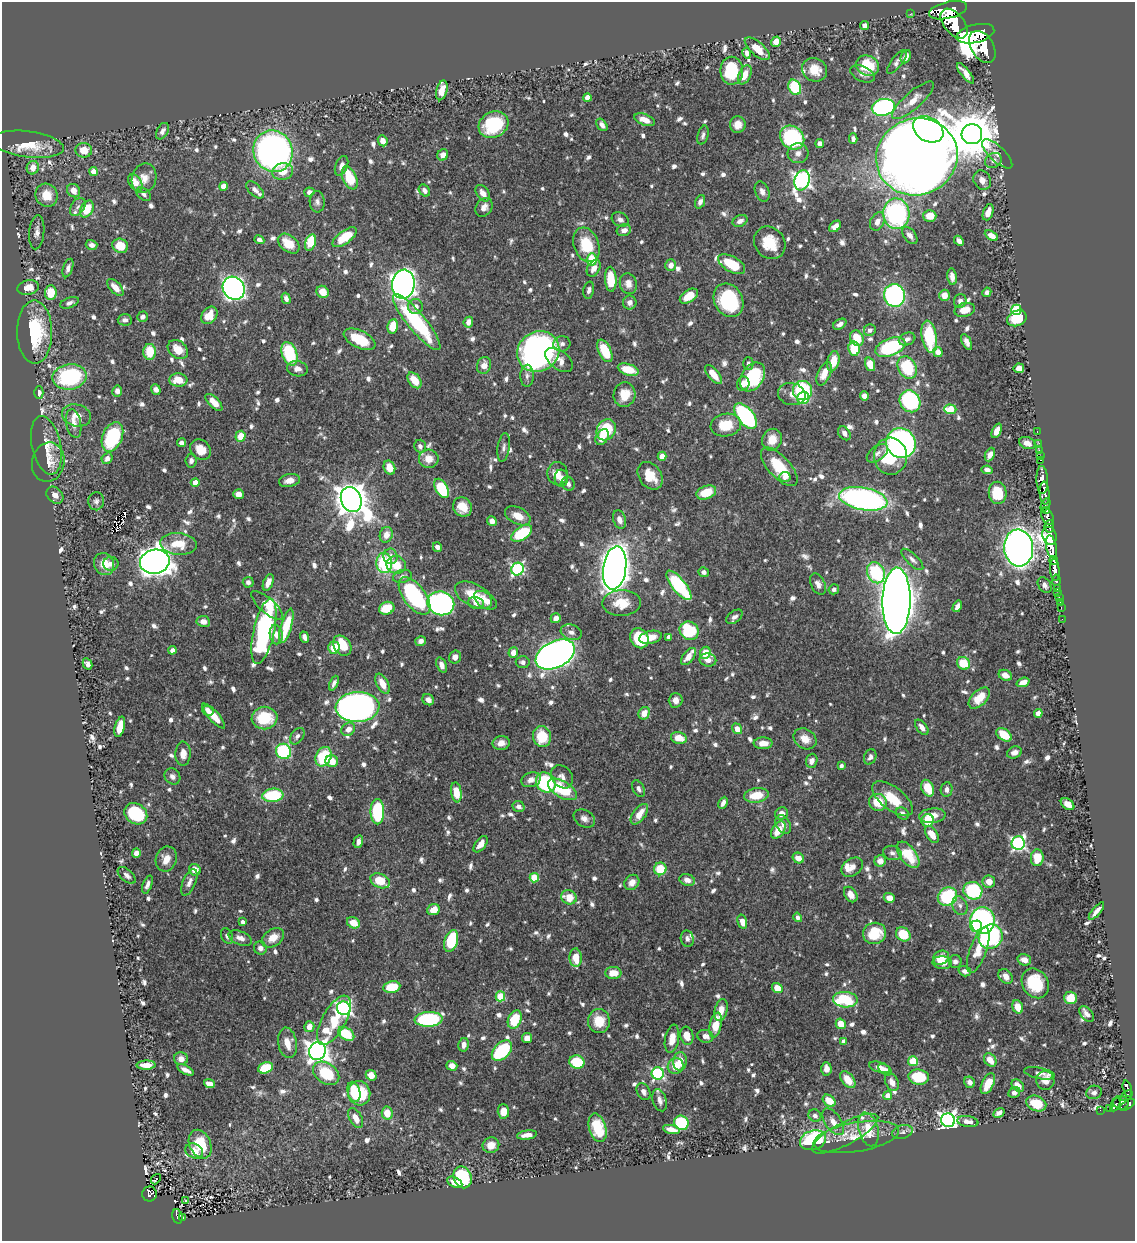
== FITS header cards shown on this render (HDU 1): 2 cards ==
NAXIS1  =                 1133
NAXIS2  =                 1239

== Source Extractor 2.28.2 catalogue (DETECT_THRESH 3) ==
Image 1133 x 1239 px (HDU 1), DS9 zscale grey, 1 PNG px = 1 image px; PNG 1137 x 1243 px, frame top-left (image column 1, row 1239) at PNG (2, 2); each listed source drawn as its Kron ellipse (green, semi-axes under 4 px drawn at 4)
Background 0.797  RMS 0.01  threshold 0.0302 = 3 sigma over >= 5 px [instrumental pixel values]
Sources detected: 994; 2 with non-positive FLUX_AUTO (blend fragments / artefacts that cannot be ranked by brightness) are neither listed nor drawn; of the other 992, the 500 brightest by FLUX_AUTO listed and drawn (492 fainter detections omitted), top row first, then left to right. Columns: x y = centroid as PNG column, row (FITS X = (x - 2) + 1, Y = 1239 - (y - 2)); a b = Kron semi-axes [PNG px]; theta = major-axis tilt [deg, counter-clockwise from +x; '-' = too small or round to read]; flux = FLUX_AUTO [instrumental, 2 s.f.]
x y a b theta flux
948 10 19 8 13 3400
910 14 2 2 - 7.5
954 24 17 10 -51 3500
864 26 4 4 - 4.7
975 34 19 9 14 4200
776 42 5 4 - 9.1
982 47 17 11 -57 3900
757 49 15 6 -41 14
747 53 5 4 - 3.5
906 57 7 4 64 4.3
897 62 14 5 52 3.1
868 66 12 10 -21 26
815 70 13 11 -31 14
732 71 14 11 89 38
965 73 12 4 -51 6.4
862 74 13 7 -24 3.5
745 75 10 6 66 10
795 87 8 6 -64 44
442 90 10 5 74 8.8
587 98 4 4 - 8.9
913 100 27 8 41 12
883 107 12 8 12 120
644 120 11 5 -21 8.7
493 124 15 12 28 45
602 125 7 4 -53 3.5
738 125 8 8 - 8.2
928 129 16 12 -32 260
162 131 9 5 62 3.2
972 134 10 10 - 3300
703 135 10 5 74 2.6
792 138 13 11 -43 73
853 139 5 4 - 2.8
383 141 6 4 -66 5.6
28 144 36 13 -7 20
820 144 4 4 - 3.9
84 150 8 7 - 11
273 151 21 19 -65 310
798 153 10 10 - 4.5
997 154 19 7 -44 5.6
443 155 6 5 - 5.6
917 157 41 38 20 2000
993 160 9 7 30 3.7
341 166 10 6 68 4.3
33 168 7 6 - 7.9
93 171 4 4 - 7.5
283 171 10 8 14 10
144 178 15 12 71 7.6
350 178 12 7 -66 24
802 180 10 7 73 280
982 180 10 8 -61 4.8
135 183 9 6 -55 7.6
223 186 4 4 - 8.1
255 190 10 6 -43 3.3
424 190 6 5 - 3.3
73 191 7 6 - 7.2
309 192 5 4 - 3.2
762 192 10 7 -68 3.8
483 193 9 6 -54 5.4
144 194 8 5 -40 2.8
47 195 12 11 - 13
317 202 10 7 -89 3
700 202 7 5 69 3.2
78 207 10 6 54 2.8
484 207 10 7 56 4.4
87 209 9 6 62 18
988 212 8 5 69 6.8
896 214 15 13 -87 110
930 216 6 6 - 11
620 220 9 6 -28 3.3
740 221 8 5 25 3.6
877 221 10 7 63 5.2
835 226 7 4 41 4.3
624 230 7 6 - 4.5
37 232 17 7 85 4.9
910 235 10 6 -52 4
991 236 7 4 -30 5
344 237 14 6 37 20
259 240 5 4 - 2.9
959 241 6 4 -47 4.1
310 243 8 5 72 28
770 243 17 15 -52 19
289 244 12 8 -38 15
92 245 6 5 - 3.6
586 245 18 12 -69 25
120 246 8 7 - 15
592 260 6 5 - 19
732 264 15 7 -30 25
671 265 6 5 - 5.4
68 268 9 5 72 2.8
594 268 9 6 60 5.7
952 277 8 4 -83 3.8
611 279 12 6 -87 20
403 284 14 11 83 590
628 284 10 8 -76 5.4
115 287 10 5 -47 7.4
28 288 11 7 11 9.9
234 288 12 10 -53 360
589 290 8 5 76 2.6
323 292 6 5 - 9.1
987 292 5 4 - 2.8
51 293 7 6 - 18
894 295 11 10 - 160
944 295 5 5 - 6.7
689 296 10 6 33 14
286 298 6 4 -72 3.1
729 300 17 14 -61 65
960 301 7 6 - 2.8
630 302 7 6 - 3.1
69 303 10 5 20 2.7
415 307 7 7 - 4.9
965 310 10 7 13 8
1016 310 5 5 - 41
209 315 9 7 53 12
143 317 5 5 - 3.1
1017 318 10 7 22 24
125 320 7 5 -2 3
417 322 35 9 -50 78
468 322 5 4 - 4.9
840 324 7 4 31 3
393 326 7 5 82 15
870 330 6 5 - 2.6
35 332 31 17 -89 50
929 337 16 7 -81 41
857 338 8 6 -63 17
360 339 17 8 -26 24
907 339 8 6 20 3
967 342 8 4 -64 3.2
562 344 8 7 - 2.7
890 347 15 8 21 63
178 349 11 8 -37 11
854 349 7 5 -82 21
538 351 22 19 34 330
605 351 12 6 -65 26
150 352 8 6 89 19
938 352 5 4 - 7.3
289 354 12 7 -70 50
559 360 16 9 -38 7.2
833 361 10 6 77 11
748 363 6 5 - 2.7
870 364 7 5 -71 12
484 365 8 7 - 6.1
907 367 12 9 -62 34
1019 368 5 5 - 5.8
297 369 10 7 -11 4.1
628 370 11 5 -18 18
713 374 11 5 -50 10
824 374 12 6 67 8
527 376 11 6 88 3.1
70 377 17 12 10 76
752 377 16 11 57 53
178 380 9 6 -4 12
414 380 9 6 -53 14
743 384 7 6 - 4.9
156 389 5 4 - 3.5
803 390 9 9 - 57
117 391 5 5 - 3.8
39 393 6 4 89 4.4
792 394 14 11 -12 6.4
624 395 12 11 - 14
864 396 5 4 - 5.5
803 398 6 6 - 27
910 401 11 10 - 89
214 402 11 5 -45 9.1
950 409 6 4 -3 21
76 415 15 11 -15 8.7
745 416 15 8 -51 95
74 424 14 7 -78 5.3
726 425 15 11 10 20
606 430 11 9 60 38
997 431 8 4 66 6.3
1037 432 3 2 - 12
844 433 8 5 -55 3.1
241 436 5 5 - 11
112 437 15 10 67 54
602 437 8 6 60 8.1
772 440 11 9 67 9.7
181 443 4 4 - 3
901 443 15 14 - 240
1027 443 8 5 -23 4.3
1039 443 2 2 - 7.5
46 445 30 14 -78 14
420 446 6 5 - 2.7
504 447 14 6 81 2.9
200 450 11 9 -42 11
1039 450 3 2 - 18
877 453 12 7 38 3.3
990 455 7 4 65 5.4
662 456 4 4 - 8.4
890 456 18 16 -86 34
1040 456 2 2 - 11
107 458 6 5 - 3.4
429 459 10 9 - 8.3
1041 460 3 2 - 18
191 461 7 5 81 2.6
48 462 20 16 77 9.9
779 467 24 10 -47 26
389 468 7 5 -67 10
987 470 6 4 -10 2.9
558 474 11 10 - 7.7
650 476 15 11 -54 16
785 477 5 5 - 3.4
561 478 8 6 -87 3.8
289 480 10 6 12 5.8
1042 480 14 5 -88 1200
195 483 4 4 - 7.9
568 484 7 6 - 2.7
442 488 10 6 -60 47
706 492 10 6 21 18
998 493 11 9 -83 25
1044 493 11 5 -87 1100
238 494 5 5 - 6.1
55 495 9 7 -46 4.7
351 499 13 10 -68 1800
863 499 24 11 -10 230
96 501 9 8 - 2.6
1045 505 7 4 66 190
462 507 10 9 - 14
1047 510 4 3 - 110
518 516 14 8 -26 9.6
1047 517 9 5 -64 750
619 520 9 6 -71 4.5
492 521 5 4 - 6.1
1049 526 6 4 87 310
522 533 12 6 33 40
386 535 8 6 72 6.9
1050 536 9 7 -67 730
179 544 18 11 -4 17
437 547 5 4 - 3.5
1051 547 12 5 -78 1500
1019 548 18 14 -85 920
390 556 8 7 - 4.6
912 559 14 5 -44 3.2
1054 560 4 4 - 300
155 562 15 12 12 1100
384 563 10 8 -85 45
104 564 11 9 -63 11
111 564 7 7 - 3.6
396 565 9 9 - 15
615 568 22 11 82 950
517 569 6 6 - 110
1055 570 11 4 -83 900
704 572 5 5 - 2.8
876 573 11 8 -67 51
402 576 10 6 11 2.8
1056 580 5 4 - 170
248 582 5 5 - 2.8
268 582 9 4 68 5.3
818 584 11 7 -64 4
679 585 18 6 -51 83
1045 585 9 6 -57 2.8
834 589 5 5 - 2.6
1058 589 4 3 - 120
1057 593 4 2 - 6.5
474 595 20 11 -28 19
414 596 22 11 -53 84
1059 598 3 3 - 30
485 600 12 7 -33 7.6
896 601 33 14 89 2000
1060 602 2 2 - 6
441 603 13 11 -19 200
476 603 8 6 -13 4.5
622 603 19 13 2 16
267 605 20 7 -41 9.9
957 606 6 4 59 3
387 608 8 6 22 19
1061 608 3 2 - 11
734 617 9 5 37 3.2
556 618 5 4 - 4.4
1062 619 2 2 - 5.6
203 621 7 5 -9 4.9
286 626 18 5 74 25
264 631 33 10 77 120
689 631 10 9 - 49
571 632 11 7 -18 4.3
276 634 10 6 -81 5.1
305 637 6 4 -71 3.5
651 637 11 6 13 9.4
669 637 4 4 - 3.8
639 638 10 8 -58 39
421 641 5 5 - 3
342 646 11 8 -53 23
334 648 6 5 - 14
172 650 4 4 - 4
513 653 5 5 - 6.9
705 653 6 5 - 11
555 655 21 13 27 570
455 657 6 6 - 4.6
688 657 10 5 52 7.2
708 660 8 6 -10 4.6
523 662 7 6 - 3
963 663 7 6 - 20
87 664 6 4 -61 3
441 665 8 5 -68 3.7
1005 675 7 5 -26 5.8
1023 682 6 4 19 6.4
334 683 8 4 66 2.8
382 684 11 6 -63 9
979 698 13 7 44 14
428 700 6 5 - 4.5
676 700 7 7 - 4.9
358 707 22 15 3 370
208 711 6 4 -19 2.8
644 713 6 5 - 7.7
1038 713 4 4 - 9.5
214 716 16 5 -48 12
264 718 13 11 8 28
120 727 10 5 76 14
922 727 9 5 -52 4.1
348 729 7 6 - 5
737 729 5 4 - 7.1
1004 735 9 5 -37 15
297 736 9 6 54 2.6
542 737 10 9 - 22
679 738 8 6 -13 10
805 739 12 9 -35 8.2
501 743 8 7 - 5.7
763 743 9 6 1 7
283 751 8 7 - 92
1014 752 8 5 23 3.7
183 754 12 7 89 6.4
324 757 10 7 63 38
870 757 8 6 68 2.8
332 761 6 6 - 11
812 761 7 5 70 4.2
841 766 4 4 - 3.4
172 776 8 7 - 3.2
562 777 12 10 -51 4.6
531 780 10 7 19 5.4
546 782 11 9 -51 74
928 788 9 6 -65 18
562 789 16 8 -31 36
638 789 9 5 -63 2.7
946 789 7 6 - 2.9
456 792 10 5 -81 16
273 795 10 6 4 42
756 795 12 7 8 17
892 799 24 11 -38 19
878 802 9 8 - 16
723 803 6 4 62 2.9
1068 804 7 5 -36 7.3
519 806 6 5 - 2.9
377 812 13 7 -89 58
781 813 6 6 - 5
902 813 7 5 -32 3.2
136 814 12 10 -35 44
639 814 12 6 53 10
932 816 13 7 5 8
584 819 11 8 -32 3.9
928 821 6 6 - 21
783 824 10 6 -61 4.1
778 830 9 6 56 13
932 834 10 5 -56 8.1
358 842 6 4 74 3.4
1018 843 7 6 - 150
481 844 9 5 51 5.8
136 853 4 4 - 5.5
892 853 9 7 -16 2.6
908 855 15 8 -53 22
798 858 6 5 - 6.4
1037 858 8 6 86 15
166 859 13 10 71 7.9
880 861 6 5 - 3.7
852 867 12 8 35 4.2
660 869 6 6 - 21
195 870 6 5 - 7.1
127 875 11 6 -41 3.1
534 878 5 4 - 27
687 880 8 5 -18 4.6
380 881 10 7 -24 20
189 882 14 6 66 3.9
632 882 8 7 - 5.3
989 882 6 6 - 7.1
147 884 9 4 69 2.9
973 891 9 8 - 63
851 895 8 5 -55 6
569 897 8 7 - 15
947 897 10 9 - 52
889 898 5 5 - 5.3
960 906 10 7 -68 3.4
433 910 6 5 - 10
1096 911 11 3 50 4.7
798 917 5 4 - 2.9
983 920 13 12 - 210
243 922 4 4 - 3.3
742 922 7 4 -75 5.7
353 923 7 5 -29 12
976 926 6 5 - 24
875 933 12 10 16 24
903 934 8 6 -39 24
227 936 8 5 -64 2.6
991 937 12 11 - 110
240 938 12 6 -22 5.1
273 938 12 8 35 9.2
687 939 8 6 -77 2.6
451 941 11 6 73 40
260 948 7 6 - 3.7
978 950 24 8 70 14
576 958 9 6 -87 13
941 958 8 6 30 13
1024 960 7 5 -15 5.5
955 961 6 6 - 3.2
942 963 10 6 -4 6.3
965 971 6 5 - 3.2
613 973 8 6 0 9.9
1005 976 8 6 -46 6.9
1035 983 15 13 -56 32
392 987 8 5 10 23
777 988 5 5 - 9.8
500 996 5 5 - 29
1071 998 6 6 - 13
845 1000 12 7 -3 41
1018 1007 7 5 -71 9.6
344 1008 7 6 - 210
721 1010 11 6 75 8.6
1086 1014 9 5 -50 3.9
429 1019 14 7 4 83
515 1019 9 6 68 25
334 1020 27 11 61 34
599 1021 12 11 - 16
841 1024 5 4 - 11
715 1025 12 6 78 16
309 1027 5 5 - 8
346 1034 9 6 -31 30
687 1036 9 6 -78 9.6
705 1036 8 6 -15 5.1
527 1038 5 5 - 6.7
672 1039 14 7 80 9
844 1041 4 4 - 3.8
287 1043 15 9 -80 9.5
464 1045 7 5 80 4.3
317 1051 9 8 - 630
502 1051 12 8 45 55
181 1059 7 6 - 5.2
990 1060 7 5 -54 8.7
680 1061 9 7 86 9
913 1061 5 4 - 26
577 1062 7 6 - 31
146 1065 9 4 1 6.8
452 1066 5 4 - 6
676 1066 8 7 - 13
879 1067 11 5 -16 6.4
265 1068 7 5 22 32
826 1069 7 5 -87 5.2
186 1070 9 4 -27 4
885 1070 8 4 -35 3.6
326 1073 14 10 -36 29
658 1073 6 6 - 110
1039 1073 15 5 -11 3.5
371 1075 5 5 - 7.7
919 1077 10 7 -9 25
848 1080 10 6 -51 13
1045 1081 9 9 - 5.5
892 1082 9 6 -63 4.7
970 1082 6 5 - 3.8
209 1084 5 4 - 5.6
988 1084 11 6 65 12
1018 1086 7 5 -43 8.1
1127 1089 8 3 -76 130
354 1092 10 6 -74 19
643 1092 9 6 -62 3.2
1014 1092 6 5 - 3
1094 1092 8 6 13 2.8
359 1093 12 11 - 36
1127 1095 6 3 38 190
888 1096 4 4 - 8.8
660 1100 11 7 -72 4.1
829 1101 7 5 -41 12
1036 1103 10 7 -22 17
1121 1103 8 7 - 260
1115 1105 7 4 63 130
1127 1105 8 3 33 410
1109 1108 3 2 - 21
1100 1110 2 2 - 3.9
503 1111 7 6 - 7.6
387 1113 6 5 - 11
999 1113 6 4 30 3.1
815 1116 7 6 - 3
356 1118 11 6 -62 7.1
948 1120 7 7 - 320
968 1121 11 5 -9 3.9
833 1122 15 8 -55 6.4
681 1123 7 7 - 49
598 1128 15 8 -73 23
671 1129 9 4 -13 6.7
868 1129 17 9 -75 16
902 1132 10 6 18 2.6
845 1134 37 11 28 14
527 1135 10 4 8 6
856 1137 43 14 10 19
813 1140 13 9 16 72
200 1144 15 10 -65 21
491 1145 8 8 - 7.5
194 1151 9 7 -28 7.8
463 1177 11 9 -68 55
156 1179 6 3 50 5.3
455 1182 8 5 -25 8.3
150 1194 7 7 - 86
186 1201 3 3 - 4
177 1216 7 5 -74 71
183 1217 3 2 - 7.7
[492 fainter detections neither listed nor drawn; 2 non-positive-flux detections neither listed nor drawn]